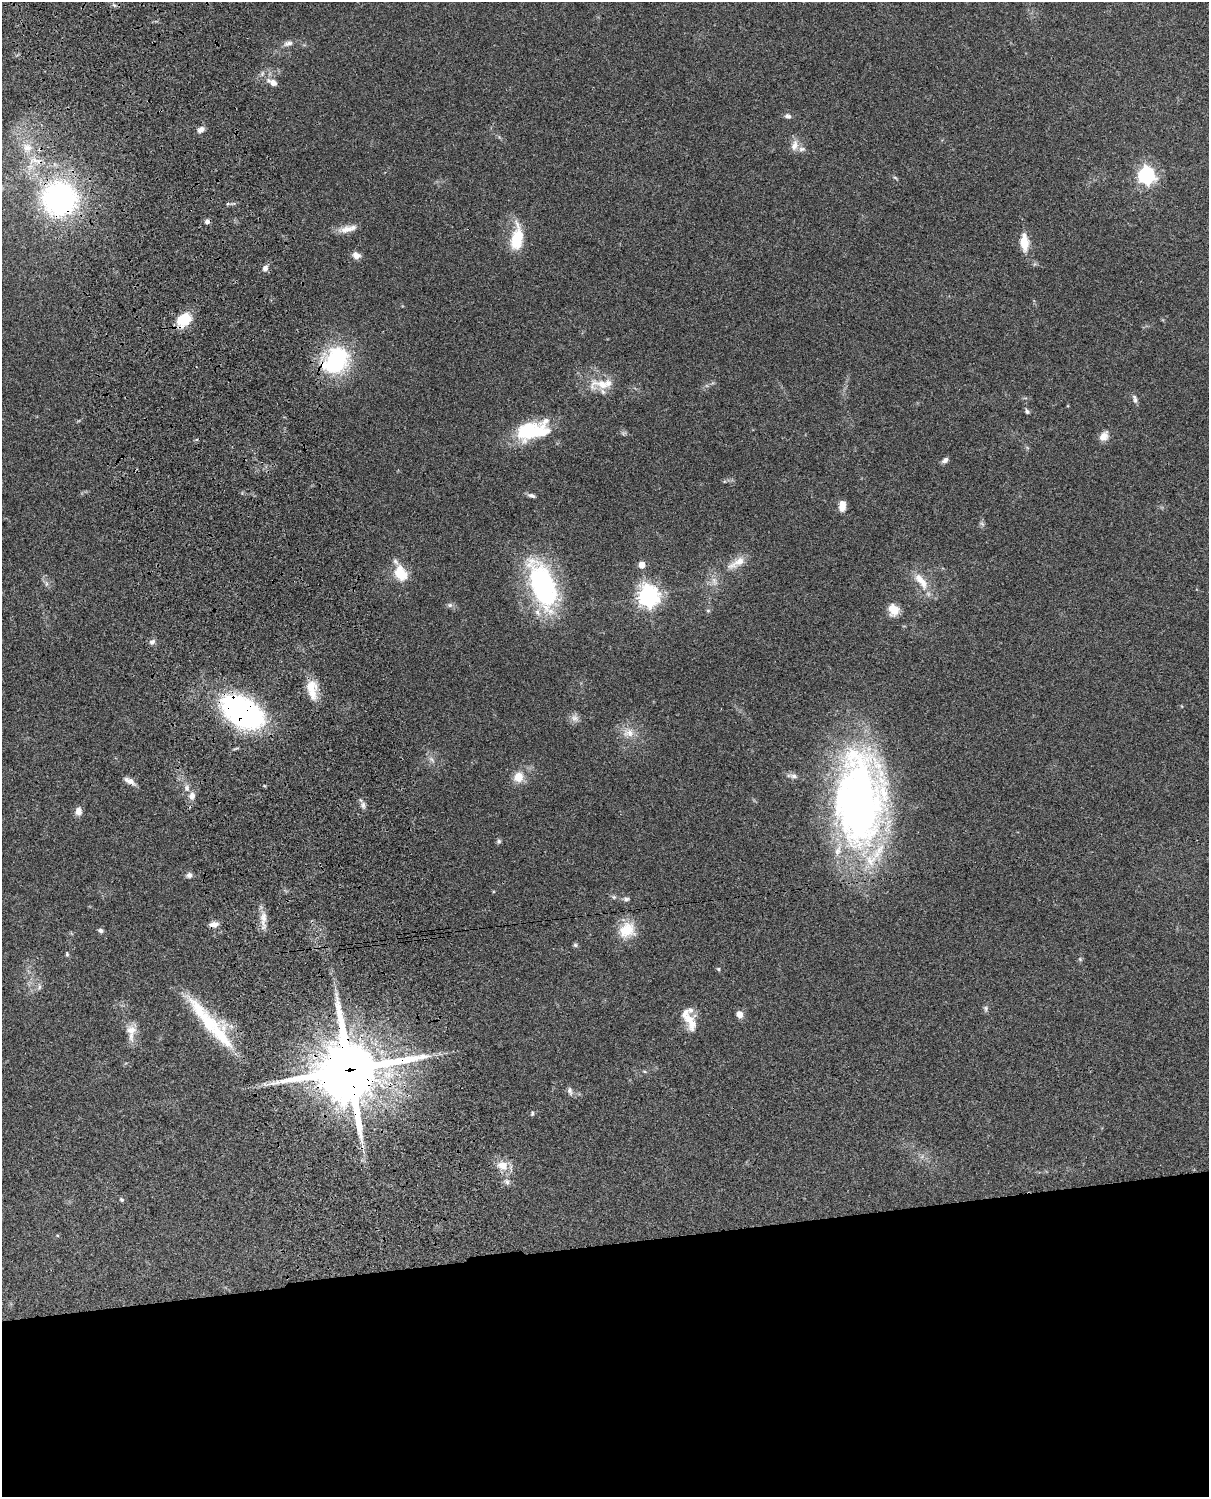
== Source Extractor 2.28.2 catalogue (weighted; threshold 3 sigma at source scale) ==
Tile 11 of 4 x 3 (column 3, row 3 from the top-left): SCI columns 2554-3760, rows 277-1771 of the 5086 x 4924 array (HDU 1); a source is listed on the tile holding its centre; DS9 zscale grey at full resolution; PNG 1211 x 1499 px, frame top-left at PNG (2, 2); no overlay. Shown black and unused: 17% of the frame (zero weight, under 3 of 4 exposures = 6% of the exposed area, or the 3 px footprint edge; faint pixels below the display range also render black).
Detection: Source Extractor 2.28.2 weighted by HDU 2 'WHT'; one run over the whole footprint, this tile lists its part. Background 0.101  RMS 0.0064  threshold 0.0288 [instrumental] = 3 sigma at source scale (4.5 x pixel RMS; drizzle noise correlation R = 1.50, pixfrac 1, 0.05/0.05 arcsec/px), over >= 5 px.
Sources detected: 85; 2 cosmic-ray / hot-pixel residue — not listed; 5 inside a brighter listed object's ellipse — not listed separately; the other 78 listed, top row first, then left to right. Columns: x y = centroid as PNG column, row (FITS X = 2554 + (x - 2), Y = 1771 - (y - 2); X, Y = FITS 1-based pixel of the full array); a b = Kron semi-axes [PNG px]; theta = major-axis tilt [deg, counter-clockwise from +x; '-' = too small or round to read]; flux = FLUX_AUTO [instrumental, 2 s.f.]
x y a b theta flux
114 5 7 4 -18 1.1
288 43 14 7 14 3
273 83 10 8 -32 4.2
788 116 9 6 -21 1.9
201 130 10 6 34 3
794 145 16 7 75 4.6
27 148 14 14 - 10
802 149 10 6 1 2.4
35 160 22 10 -4 11
1146 175 7 7 - 220
59 198 26 25 - 170
228 204 6 4 -17 0.84
347 229 21 9 13 6.5
517 238 28 12 81 22
1024 242 22 9 -86 11
356 255 9 8 - 3.9
265 268 8 7 - 2.5
184 320 19 13 38 15
336 360 15 12 48 110
602 384 39 14 -2 16
1135 400 9 6 -79 1.8
1027 411 6 5 - 1.4
528 431 38 18 22 38
1104 436 12 9 46 4.9
945 460 9 6 38 2.1
531 495 9 5 -17 1.9
842 506 12 7 86 6.1
982 524 8 3 -45 0.97
737 563 30 9 32 9.1
642 565 5 5 - 7.4
401 574 9 6 -66 37
921 581 27 10 -52 11
46 584 6 4 71 1.2
543 585 54 24 -70 100
648 596 8 7 - 440
450 605 7 6 - 1.7
894 610 14 12 -75 7.6
708 611 6 4 0 0.74
152 642 8 7 - 2.2
312 689 27 13 -82 13
242 712 38 22 -31 160
574 718 11 8 -11 3.3
629 733 16 11 7 7.1
432 760 10 5 -45 2
794 776 12 6 -10 2.6
518 777 11 10 - 8.9
129 781 14 6 -28 3.9
187 788 10 7 -75 2.9
192 796 9 8 - 3.7
859 799 102 52 89 330
363 805 11 7 -86 2.4
78 811 10 7 87 3.8
499 841 7 6 - 1.2
189 875 8 7 - 2.2
614 897 6 5 - 1.1
626 899 8 6 8 1.7
263 920 28 7 -89 5.9
214 925 11 7 7 3.9
627 930 22 18 36 15
100 931 6 5 - 1.6
575 945 6 6 - 1.1
67 954 6 4 -90 0.91
1080 959 5 5 - 0.95
718 969 5 5 - 0.76
39 987 7 4 88 1.2
986 1008 8 6 -89 1.5
740 1014 8 7 - 4.1
691 1022 26 13 -71 10
131 1032 23 12 -90 7.7
220 1035 45 22 -58 32
349 1070 24 22 14 3700
644 1072 7 3 -19 0.76
570 1091 11 6 -79 2.2
532 1114 7 4 65 0.89
503 1165 15 11 -19 8.2
507 1182 9 6 -68 2.2
121 1200 6 5 - 0.94
57 1235 4 3 - 0.52
Overlapping masked pixels (flux is a lower limit): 6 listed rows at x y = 59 198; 184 320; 336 360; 242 712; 214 925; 349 1070